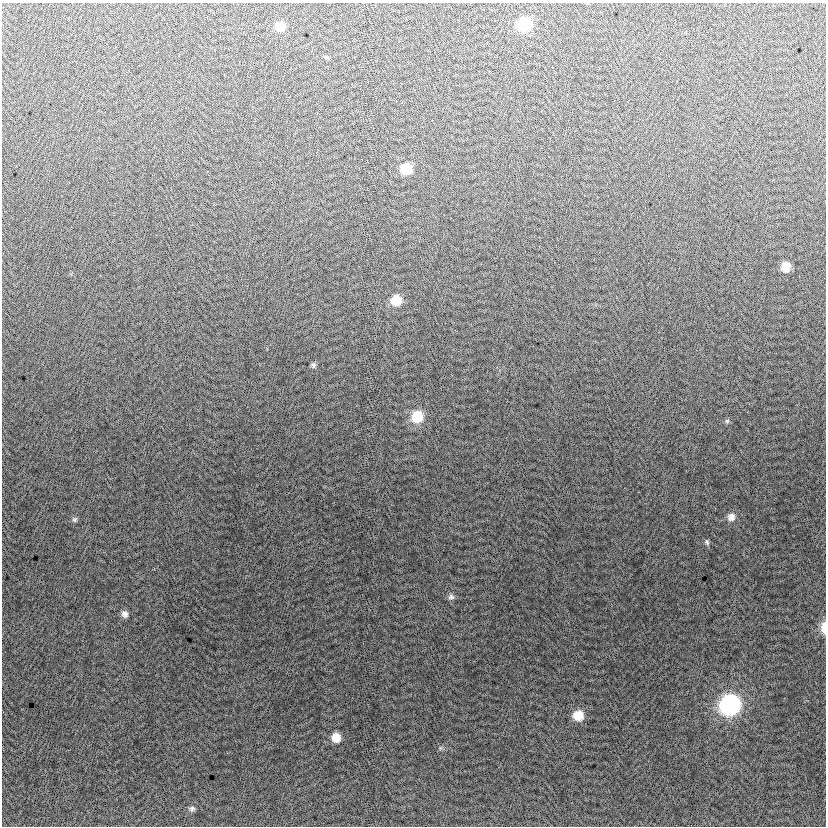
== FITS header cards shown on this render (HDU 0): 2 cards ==
NAXIS1  =                  824
NAXIS2  =                  824

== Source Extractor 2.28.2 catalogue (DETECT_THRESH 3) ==
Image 824 x 824 px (HDU 0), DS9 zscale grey, 1 PNG px = 1 image px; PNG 828 x 828 px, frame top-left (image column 1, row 824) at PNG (2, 3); no overlay
Background -9.1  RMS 13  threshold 37.6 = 3 sigma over >= 5 px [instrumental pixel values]
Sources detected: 20; all 20 listed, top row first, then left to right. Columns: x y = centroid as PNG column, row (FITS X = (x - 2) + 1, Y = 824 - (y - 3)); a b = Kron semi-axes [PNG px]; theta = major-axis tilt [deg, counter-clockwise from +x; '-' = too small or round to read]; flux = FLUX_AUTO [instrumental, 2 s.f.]
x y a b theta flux
524 25 9 9 - 62000
280 26 10 9 - 13000
326 57 6 4 1 1200
406 168 9 8 - 26000
786 267 8 8 - 13000
396 301 9 9 - 20000
313 365 7 6 - 2100
417 416 11 10 - 26000
727 421 6 6 - 1600
731 517 10 10 - 6000
75 519 7 7 - 2000
707 542 8 6 -63 2000
451 597 9 8 - 2900
125 614 8 7 - 3900
824 628 11 5 -89 11000
730 705 11 10 - 280000
578 715 9 9 - 19000
336 738 9 8 - 12000
440 748 6 5 - 1400
192 809 8 7 - 2400
At the frame edge (FLAGS 8, measured only in part): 1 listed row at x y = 824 628